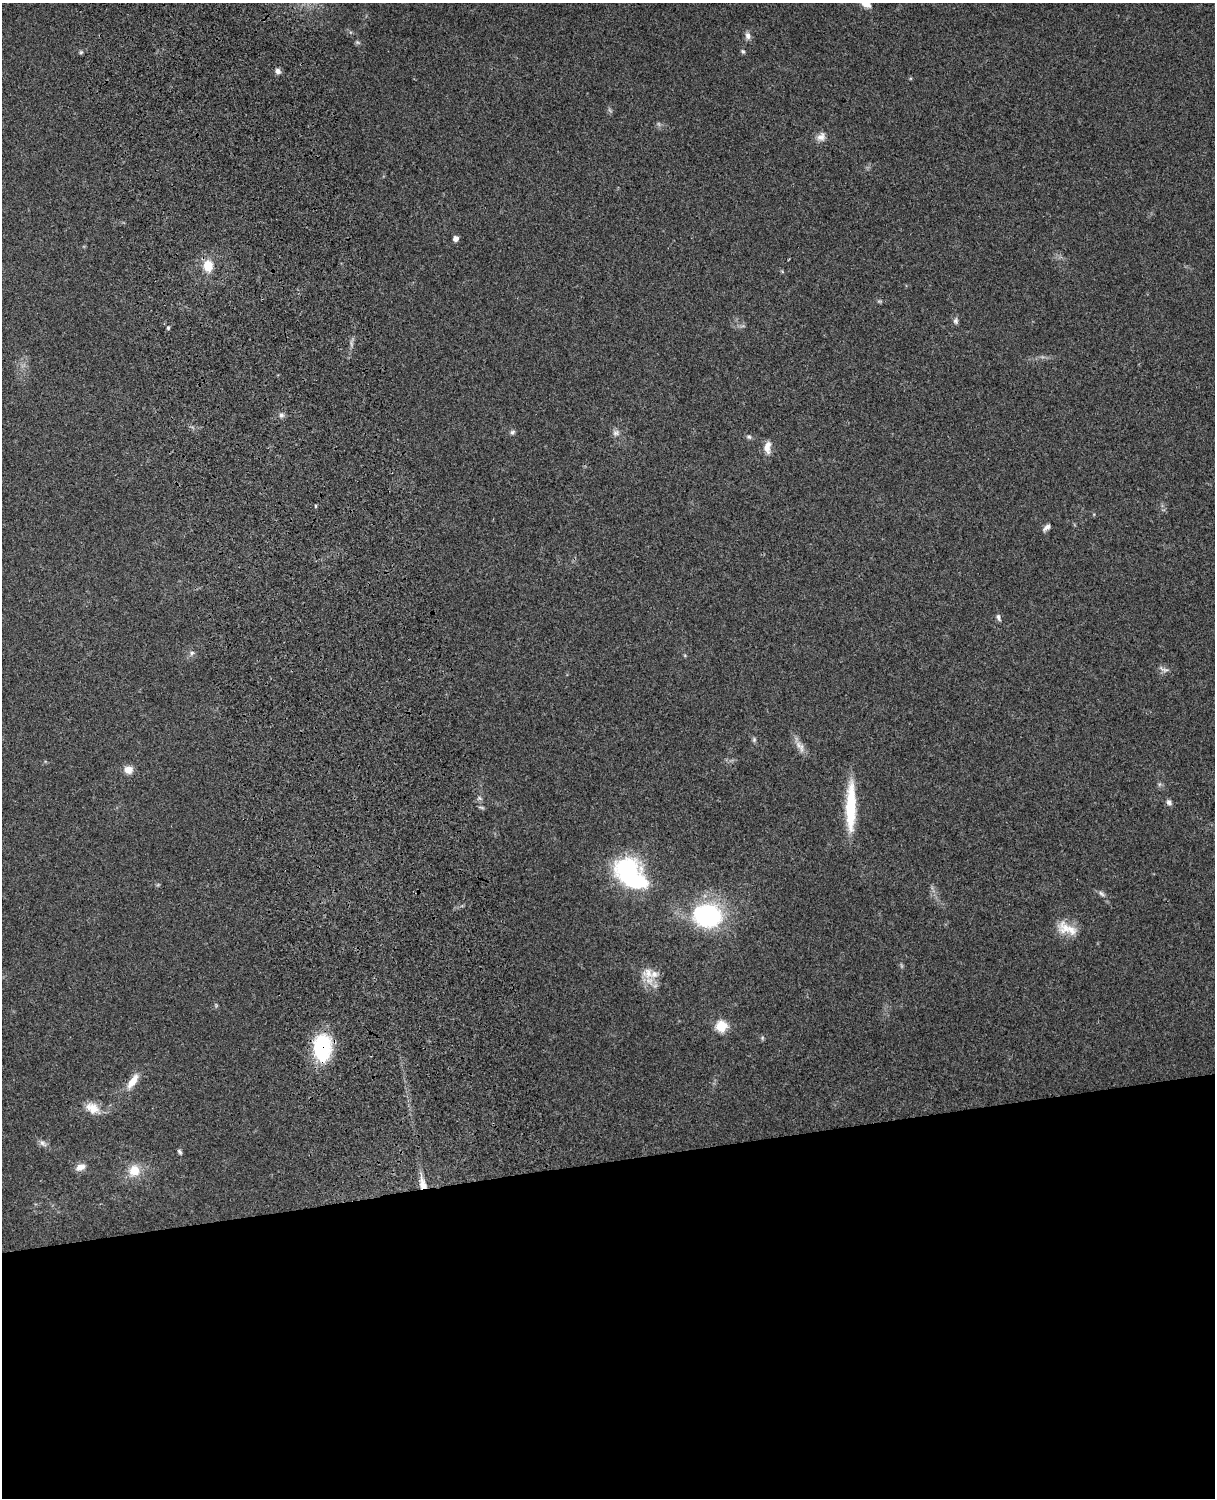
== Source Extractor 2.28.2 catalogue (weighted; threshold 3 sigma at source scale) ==
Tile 11 of 4 x 3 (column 3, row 3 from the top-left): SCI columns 2544-3756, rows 164-1659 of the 5089 x 4928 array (HDU 1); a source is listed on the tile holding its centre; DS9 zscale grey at full resolution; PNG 1217 x 1500 px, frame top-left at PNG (2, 3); no overlay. Shown black and unused: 23% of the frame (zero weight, under 3 of 4 exposures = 6% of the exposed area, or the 3 px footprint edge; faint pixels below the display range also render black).
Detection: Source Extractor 2.28.2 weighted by HDU 2 'WHT'; one run over the whole footprint, this tile lists its part. Background 0.258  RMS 0.0089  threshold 0.0398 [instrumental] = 3 sigma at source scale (4.5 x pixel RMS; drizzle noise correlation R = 1.50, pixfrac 1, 0.05/0.05 arcsec/px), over >= 5 px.
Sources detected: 44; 1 inside a brighter object's white glare — not listed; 1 inside a brighter listed object's ellipse — not listed separately; the other 42 listed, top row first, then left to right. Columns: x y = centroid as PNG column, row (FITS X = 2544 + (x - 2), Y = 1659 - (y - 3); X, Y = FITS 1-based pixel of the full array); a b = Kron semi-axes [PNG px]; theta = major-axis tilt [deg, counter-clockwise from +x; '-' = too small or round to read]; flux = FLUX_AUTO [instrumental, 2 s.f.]
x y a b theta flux
748 36 10 7 -81 3.6
357 42 6 5 - 1.4
743 51 6 4 -48 1.3
81 52 6 3 19 1.2
278 71 7 6 - 3.3
821 137 12 11 - 5.7
455 239 5 4 - 5.4
208 266 14 11 -75 14
879 301 7 4 -18 1.3
956 321 9 6 86 2.5
168 328 4 3 - 1.5
281 415 7 6 - 2.6
512 432 6 6 - 2
616 433 9 8 - 3.4
749 437 7 5 -42 1.9
766 448 15 8 -66 6.8
316 506 5 3 - 0.75
1046 527 10 5 40 3.4
998 617 10 5 -70 2.3
192 653 8 5 61 2.3
1164 670 14 6 -12 3.3
754 740 7 5 89 1.5
801 747 15 6 88 4.3
128 770 9 8 - 8.5
480 798 8 3 -45 1.4
1169 802 7 6 - 2.9
851 807 56 10 89 43
627 868 36 25 14 69
1102 894 11 5 -37 2.6
708 916 24 20 -9 120
1065 927 22 17 -25 16
654 974 14 11 9 11
721 1026 6 6 - 59
762 1038 6 4 73 1.2
322 1048 28 18 89 65
133 1081 21 8 56 12
92 1108 20 13 -30 12
42 1143 12 6 -44 3.6
179 1152 7 4 -58 1.6
80 1167 12 7 20 6
134 1170 14 12 62 15
422 1183 18 8 -77 9.1
Overlapping masked pixels (flux is a lower limit): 2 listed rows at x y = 322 1048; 422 1183